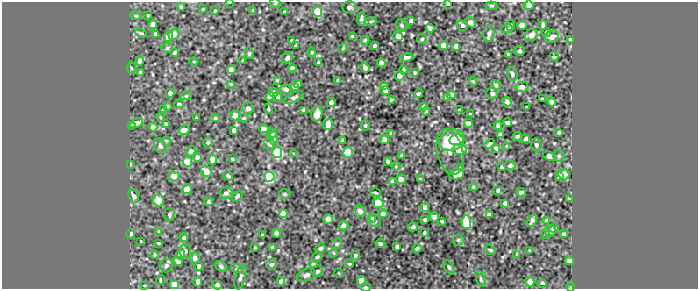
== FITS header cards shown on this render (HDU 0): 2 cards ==
NAXIS1  =                  696 / Axis Length
NAXIS2  =                  287 / Axis Length

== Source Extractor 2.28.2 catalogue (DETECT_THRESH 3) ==
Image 696 x 287 px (HDU 0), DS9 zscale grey, 1 PNG px = 1 image px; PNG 700 x 291 px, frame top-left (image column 1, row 287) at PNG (2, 2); each listed source drawn as its Kron ellipse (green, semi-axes under 4 px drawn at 4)
Background 66.8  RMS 0.55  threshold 1.64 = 3 sigma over >= 5 px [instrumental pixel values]
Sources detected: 258; all 258 listed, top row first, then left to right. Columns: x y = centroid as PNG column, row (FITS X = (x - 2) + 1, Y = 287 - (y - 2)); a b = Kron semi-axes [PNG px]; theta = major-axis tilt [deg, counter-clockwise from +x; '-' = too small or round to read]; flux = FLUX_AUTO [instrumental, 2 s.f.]
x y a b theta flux
230 2 3 2 - 30
275 3 5 5 - 44
448 4 3 3 - 43
529 5 5 4 - 200
491 6 6 3 -6 49
181 7 4 3 - 66
349 7 7 6 - 130
203 9 3 2 - 31
253 10 3 3 - 33
215 11 3 2 - 36
285 12 4 3 - 69
317 12 5 4 - 2500
148 15 3 3 - 37
136 16 6 3 -18 43
361 19 7 4 86 85
371 21 6 3 18 42
411 21 4 4 - 120
470 22 5 4 - 160
153 24 4 4 - 230
402 25 6 5 - 68
510 25 5 4 - 46
522 25 5 4 - 320
543 25 4 3 - 73
462 26 5 4 - 120
430 28 4 4 - 150
507 29 6 4 10 46
547 32 4 4 - 59
141 33 6 3 -24 54
155 34 3 3 - 56
174 34 6 5 - 320
489 34 8 5 82 130
532 35 7 5 29 220
398 36 5 4 - 510
169 37 5 4 - 460
353 37 4 4 - 120
552 37 7 6 - 190
422 39 5 5 - 50
570 39 3 2 - 33
365 40 4 4 - 44
292 41 4 4 - 38
375 45 3 3 - 87
443 45 5 4 - 200
295 46 4 2 - 29
456 46 4 4 - 130
167 48 6 5 - 67
343 48 5 4 - 36
520 51 5 5 - 51
175 52 4 3 - 53
312 52 5 4 - 54
249 53 6 4 -78 54
508 54 3 3 - 41
407 57 6 3 7 110
554 57 4 4 - 59
287 58 6 5 - 110
140 61 5 4 - 200
243 61 4 3 - 45
194 62 4 3 - 27
318 62 3 3 - 96
381 63 4 4 - 160
131 68 6 4 -88 39
292 68 4 3 - 79
365 68 5 4 - 120
231 70 4 4 - 260
403 70 4 3 - 69
141 72 4 4 - 110
415 72 3 3 - 46
512 74 7 5 -74 72
400 76 5 4 - 310
277 80 3 3 - 30
338 80 3 3 - 39
473 81 4 4 - 35
231 84 3 3 - 29
298 84 4 3 - 96
384 85 4 4 - 89
496 85 5 5 - 74
295 87 4 3 - 100
522 87 6 5 - 150
286 89 6 4 -14 91
385 91 5 3 - 110
170 93 4 4 - 220
274 93 4 4 - 200
419 93 4 4 - 140
492 93 6 5 - 87
451 95 4 4 - 150
186 96 6 3 18 44
270 96 5 4 - 200
278 97 5 4 - 110
294 97 10 4 28 100
447 98 4 4 - 140
542 99 4 2 - 48
391 100 4 3 - 61
507 102 5 4 - 80
552 102 4 3 - 92
331 103 4 4 - 170
179 104 5 4 - 54
168 106 4 4 - 40
424 106 3 3 - 69
527 107 3 3 - 54
248 108 6 6 - 150
268 109 5 4 - 44
163 110 3 3 - 35
304 110 4 3 - 79
459 110 3 3 - 34
426 111 4 3 - 49
317 114 7 5 77 210
470 114 3 2 - 44
235 115 5 5 - 380
161 117 4 3 - 33
196 118 3 2 - 29
215 118 5 4 - 48
244 118 5 3 - 38
507 122 4 4 - 120
136 123 7 4 26 270
166 124 3 3 - 50
328 124 5 5 - 920
468 124 4 4 - 180
365 125 5 4 - 41
132 126 3 3 - 71
498 126 4 4 - 140
153 127 4 4 - 150
264 129 5 4 - 310
184 130 5 4 - 290
234 130 4 4 - 130
559 132 3 2 - 35
272 133 4 4 - 180
391 133 4 3 - 81
500 135 4 4 - 97
518 136 5 4 - 51
273 138 6 3 -88 58
525 139 4 3 - 57
342 140 3 3 - 35
384 140 4 4 - 400
452 140 13 10 22 1300
456 140 7 5 12 540
166 141 4 4 - 44
208 142 5 4 - 51
269 143 5 5 - 280
490 144 5 3 - 59
536 145 6 5 - 86
160 146 8 6 -61 80
507 146 4 4 - 41
496 148 4 3 - 84
459 150 7 5 5 600
191 151 5 4 - 85
348 152 5 5 - 2600
450 152 23 13 -77 360
277 153 5 5 - 5300
294 154 4 4 - 42
402 156 4 3 - 95
549 156 7 4 -25 220
559 156 6 5 - 65
197 157 4 4 - 200
232 159 3 3 - 39
212 160 5 4 - 420
187 162 5 4 - 990
388 162 3 3 - 65
130 164 3 2 - 39
396 166 4 4 - 35
510 166 5 5 - 78
502 167 4 3 - 95
461 168 4 3 - 44
206 171 5 5 - 1300
456 174 7 5 9 350
564 174 6 5 - 320
174 176 5 5 - 350
228 176 5 3 - 62
269 177 5 5 - 4200
560 177 4 4 - 140
420 178 4 2 - 35
401 179 5 4 - 610
393 181 4 4 - 99
473 187 4 3 - 28
187 189 5 5 - 660
498 191 4 4 - 130
521 192 4 3 - 160
226 193 6 6 - 120
375 193 5 3 - 45
285 194 6 5 - 53
134 196 7 5 -69 160
237 196 6 3 51 62
570 199 4 3 - 54
158 200 6 5 - 2300
208 202 4 4 - 49
378 203 5 5 - 1300
505 203 4 4 - 120
425 207 4 4 - 200
360 211 6 5 - 150
283 214 4 4 - 420
383 214 4 3 - 150
169 215 6 5 - 81
489 215 4 4 - 120
434 217 5 4 - 140
372 218 4 4 - 46
328 219 5 4 - 350
425 219 3 3 - 55
375 221 6 6 - 76
442 221 3 2 - 39
532 221 6 3 62 130
547 221 4 4 - 220
466 222 7 5 -87 3100
343 226 5 4 - 200
413 227 5 4 - 73
554 228 5 4 - 91
159 231 4 3 - 24
550 231 5 5 - 85
277 233 4 4 - 190
424 233 3 3 - 47
131 234 4 3 - 250
546 234 3 3 - 38
564 234 4 3 - 66
262 235 4 3 - 29
184 238 4 4 - 100
458 240 6 5 - 56
141 241 2 2 - 28
158 243 3 3 - 34
380 243 4 4 - 60
337 244 6 5 - 53
272 247 2 2 - 27
397 247 3 3 - 66
255 248 3 2 - 38
321 248 5 4 - 56
417 248 4 4 - 100
490 250 6 3 -24 51
530 250 3 2 - 30
185 251 7 5 87 84
333 253 4 3 - 35
181 254 4 4 - 430
517 254 4 3 - 33
155 255 3 3 - 43
355 255 4 4 - 73
317 257 5 4 - 83
195 258 5 4 - 170
178 261 5 3 - 87
569 261 4 3 - 73
271 264 5 5 - 67
313 264 4 4 - 57
349 264 5 3 - 46
166 266 7 6 - 98
199 266 4 4 - 74
221 266 6 4 -38 71
449 267 8 4 -58 64
237 269 6 4 -17 58
317 271 6 5 - 99
339 273 4 3 - 30
306 275 10 6 20 130
240 277 13 5 75 140
481 279 8 4 -79 73
160 280 5 3 - 29
281 281 4 4 - 110
361 281 5 4 - 470
198 282 5 4 - 240
530 282 5 4 - 240
542 283 4 3 - 66
144 285 3 2 - 28
174 285 4 4 - 360
217 285 5 3 - 130
366 287 5 3 - 53
571 287 4 3 - 31
At the frame edge (FLAGS 8, measured only in part): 5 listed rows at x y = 230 2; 275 3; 448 4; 366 287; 571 287